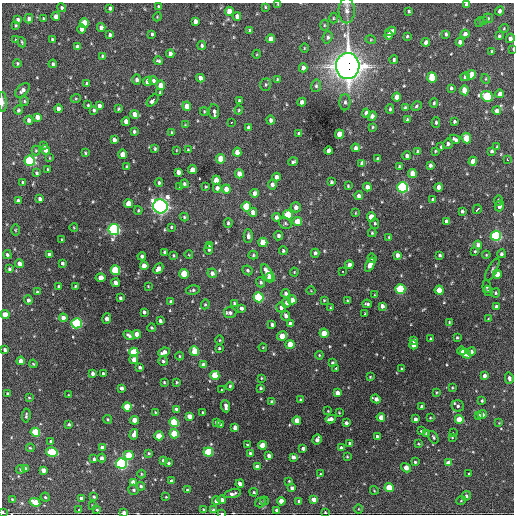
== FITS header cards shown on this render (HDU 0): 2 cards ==
NAXIS1  =                  512 / Axis length
NAXIS2  =                  512 / Axis length

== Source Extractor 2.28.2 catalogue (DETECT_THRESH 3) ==
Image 512 x 512 px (HDU 0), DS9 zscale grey, 1 PNG px = 1 image px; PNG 516 x 516 px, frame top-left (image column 1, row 512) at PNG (2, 3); each listed source drawn as its Kron ellipse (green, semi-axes under 4 px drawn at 4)
Background 1480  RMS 35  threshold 106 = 3 sigma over >= 5 px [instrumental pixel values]
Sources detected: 451; all 451 listed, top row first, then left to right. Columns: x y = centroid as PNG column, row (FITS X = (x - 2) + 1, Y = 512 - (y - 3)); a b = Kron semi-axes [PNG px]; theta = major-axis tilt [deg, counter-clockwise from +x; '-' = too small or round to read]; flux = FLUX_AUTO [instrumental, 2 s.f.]
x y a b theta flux
278 4 4 3 - 1.9e+03
466 4 3 3 - 7.1e+03
159 7 4 3 - 5.4e+03
265 7 3 2 - 2.2e+03
62 8 4 4 - 4.0e+03
110 8 4 4 - 5.9e+03
229 11 4 4 - 3.3e+04
347 11 12 8 -90 1.4e+04
409 11 3 3 - 2.8e+03
500 11 5 4 - 6.4e+03
56 16 4 4 - 1.7e+04
237 16 4 4 - 1.0e+04
157 17 4 3 - 2.0e+03
333 18 5 3 - 2.2e+03
488 18 5 5 - 2.8e+03
18 19 4 3 - 6.1e+03
29 19 4 4 - 8.8e+03
44 19 4 3 - 3.5e+03
195 21 4 4 - 9.4e+03
483 21 4 4 - 2.3e+03
480 22 5 3 - 2.2e+03
84 23 5 4 - 5.9e+04
16 25 4 3 - 2.6e+03
324 25 5 3 - 2.2e+03
101 27 4 4 - 1.1e+04
504 28 5 4 - 2.6e+03
82 29 4 4 - 1.4e+04
250 31 4 4 - 6.1e+03
390 31 6 4 33 1.1e+04
152 34 3 3 - 3.6e+03
446 34 4 3 - 4.2e+03
465 34 4 4 - 1.1e+04
110 35 4 3 - 4.4e+03
389 35 4 4 - 8.5e+03
407 36 4 3 - 2.6e+03
499 36 4 3 - 3.3e+03
328 37 6 5 - 5.9e+03
510 38 5 4 - 8.9e+03
52 39 3 3 - 3.7e+03
271 39 4 4 - 1.4e+04
16 40 4 3 - 2.2e+03
371 40 5 3 - 2.1e+03
22 42 5 3 - 2.7e+03
426 42 4 4 - 1.3e+04
460 42 4 4 - 1.1e+04
202 46 4 4 - 4.3e+03
77 47 4 4 - 1.2e+04
304 48 4 3 - 1.8e+03
513 49 3 2 - 1.7e+03
492 51 3 3 - 2.8e+03
170 54 4 4 - 8.8e+03
257 54 4 3 - 1.9e+03
102 56 4 3 - 2.7e+03
394 60 4 4 - 4.2e+03
158 61 4 3 - 3.9e+03
17 63 4 3 - 3.0e+03
53 64 4 3 - 4.7e+03
348 66 13 11 89 2.8e+06
303 68 4 4 - 9.1e+03
471 75 5 4 - 5.0e+04
432 77 5 4 - 6.5e+04
465 77 4 4 - 4.6e+03
200 78 4 4 - 1.2e+04
277 79 3 3 - 2.1e+03
486 79 5 3 - 2.1e+03
137 80 5 4 - 7.5e+03
148 81 4 4 - 2.1e+04
153 81 4 4 - 5.5e+03
87 84 3 3 - 4.4e+03
160 85 5 4 - 2.0e+04
266 85 6 5 - 4.2e+03
316 86 6 5 - 4.8e+03
451 88 4 3 - 4.0e+03
22 90 9 5 44 9.8e+03
464 90 5 4 - 2.9e+04
160 92 3 3 - 2.7e+03
500 94 4 4 - 1.2e+04
487 96 6 5 - 1.8e+05
397 97 4 4 - 2.0e+04
76 98 5 3 - 2.1e+03
153 100 7 3 46 8.6e+03
24 101 5 4 - 3.1e+03
239 101 4 3 - 3.2e+03
3 102 10 3 -87 6.2e+03
302 102 4 4 - 7.2e+03
345 102 8 5 90 6.3e+03
434 103 4 3 - 3.0e+03
88 105 3 3 - 2.3e+03
99 106 4 3 - 8.2e+03
187 106 4 4 - 2.4e+04
416 106 5 4 - 3.5e+03
405 107 4 3 - 2.6e+03
58 108 4 4 - 1.3e+04
119 109 3 3 - 2.7e+03
390 109 5 3 - 3.7e+03
18 110 4 4 - 3.7e+03
94 110 4 3 - 4.3e+03
239 110 4 4 - 2.5e+03
204 111 4 3 - 2.4e+03
214 111 7 5 -83 7.2e+03
497 111 4 4 - 1.1e+04
366 113 5 4 - 9.8e+03
135 114 4 4 - 1.9e+04
372 116 5 4 - 9.5e+03
37 117 4 4 - 1.7e+04
407 119 3 2 - 2.6e+03
29 120 4 4 - 1.0e+04
271 120 4 3 - 6.7e+03
126 122 4 4 - 1.7e+04
436 122 5 4 - 4.5e+03
454 122 3 3 - 3.8e+03
231 123 3 2 - 3.5e+03
185 125 3 2 - 1.7e+03
248 127 4 3 - 3.8e+03
373 127 4 4 - 2.7e+03
134 131 4 3 - 4.0e+03
172 132 3 3 - 2.3e+03
299 134 4 4 - 4.0e+03
339 134 5 4 - 3.2e+04
466 138 5 4 - 5.6e+04
455 139 5 3 - 6.1e+03
114 140 4 4 - 9.9e+03
448 144 5 4 - 6.0e+03
43 145 4 3 - 3.2e+03
497 146 3 3 - 1.9e+03
441 147 3 3 - 2.9e+03
356 148 4 4 - 6.2e+03
155 149 3 3 - 3.2e+03
45 150 5 4 - 1.4e+04
177 150 3 2 - 1.4e+03
188 150 3 3 - 2.2e+03
36 151 5 4 - 2.8e+03
329 151 4 4 - 1.2e+04
417 151 4 3 - 4.6e+03
435 151 3 3 - 2.1e+03
491 151 4 3 - 4.6e+03
237 152 4 4 - 1.9e+04
85 153 4 3 - 2.8e+03
123 154 4 4 - 2.9e+04
407 156 4 4 - 6.0e+03
50 158 4 2 - 1.7e+03
220 159 5 4 - 3.8e+04
378 159 4 3 - 5.6e+03
507 159 3 2 - 4.7e+03
30 161 5 5 - 2.9e+05
473 161 4 4 - 2.7e+04
293 162 5 3 - 4.7e+03
362 163 4 4 - 1.1e+04
430 165 4 3 - 6.0e+03
127 167 4 4 - 3.0e+03
399 167 4 3 - 3.8e+03
48 169 4 3 - 2.7e+03
192 170 4 4 - 2.2e+04
178 172 4 4 - 1.3e+04
36 173 4 3 - 4.4e+03
412 173 4 4 - 3.2e+04
239 174 4 4 - 2.0e+04
276 177 4 4 - 1.0e+04
216 180 4 4 - 4.2e+04
331 182 4 3 - 3.7e+03
23 183 4 3 - 5.1e+03
159 183 4 3 - 4.2e+03
184 184 4 4 - 4.1e+03
272 184 5 4 - 7.6e+03
180 186 4 3 - 3.1e+03
348 186 3 3 - 2.4e+03
206 187 4 3 - 2.1e+03
367 187 4 4 - 1.2e+04
403 187 5 5 - 4.2e+05
439 187 4 4 - 1.1e+04
217 188 4 4 - 1.0e+04
226 189 4 4 - 2.3e+04
255 193 4 4 - 1.4e+04
359 196 4 4 - 6.9e+03
40 199 4 4 - 8.5e+03
433 199 4 3 - 3.3e+03
498 200 5 4 - 4.8e+03
18 201 4 3 - 7.0e+03
128 204 4 4 - 3.7e+04
160 206 7 7 - 1.1e+06
499 206 5 4 - 9.7e+03
246 207 5 4 - 7.9e+04
296 207 5 5 - 1.1e+04
477 209 5 3 - 9.9e+03
138 210 4 3 - 2.5e+03
462 211 4 3 - 4.6e+03
253 212 4 4 - 1.2e+04
355 213 4 2 - 1.6e+03
288 215 5 5 - 1.1e+05
184 217 4 4 - 3.2e+03
276 217 4 3 - 7.6e+03
371 217 4 4 - 3.3e+04
446 221 4 3 - 7.0e+03
297 222 4 4 - 3.5e+04
228 223 5 3 - 3.6e+03
285 223 6 5 - 4.2e+03
375 223 5 4 - 3.0e+03
171 227 3 3 - 2.9e+03
74 228 4 3 - 2.0e+03
15 230 5 3 - 2.4e+03
114 230 5 5 - 5.6e+05
372 233 4 3 - 2.9e+03
248 236 7 4 -89 8.0e+03
278 236 5 4 - 5.5e+03
496 236 5 5 - 4.0e+05
389 237 4 3 - 2.1e+03
62 240 3 3 - 2.7e+03
263 242 5 4 - 4.3e+04
209 245 4 4 - 3.5e+03
478 245 4 4 - 9.7e+03
209 249 5 4 - 5.1e+03
283 251 4 4 - 4.1e+03
475 251 3 3 - 2.2e+03
165 252 4 3 - 5.8e+03
315 253 4 4 - 5.8e+03
49 254 4 3 - 8.1e+03
501 254 4 4 - 4.7e+03
7 255 4 4 - 4.4e+03
174 255 4 4 - 2.7e+03
189 255 4 3 - 1.7e+03
253 255 5 4 - 3.1e+03
397 255 4 4 - 1.1e+04
440 255 3 3 - 3.8e+03
486 255 4 3 - 2.1e+03
142 256 4 3 - 7.5e+03
372 258 5 4 - 3.7e+03
62 263 3 3 - 4.8e+03
20 264 4 4 - 1.1e+04
349 265 4 4 - 1.4e+04
370 265 7 4 65 1.7e+04
144 266 4 4 - 2.5e+04
9 269 4 4 - 4.5e+03
158 269 6 4 47 1.3e+04
492 269 12 4 62 5.9e+03
115 270 5 4 - 1.6e+05
247 270 5 4 - 3.6e+03
343 271 3 2 - 2.4e+03
294 272 4 4 - 2.0e+03
212 273 5 4 - 9.2e+03
267 273 9 5 -63 2.5e+04
184 274 5 4 - 7.8e+04
497 274 4 4 - 3.2e+04
101 278 5 4 - 2.5e+04
270 278 5 4 - 5.0e+04
261 282 5 4 - 4.7e+03
116 283 4 4 - 1.6e+04
75 286 3 2 - 2.3e+03
148 286 3 2 - 1.7e+03
59 287 3 3 - 4.9e+03
487 287 6 4 -83 3.7e+03
400 289 5 5 - 1.9e+05
193 290 7 4 13 4.4e+03
439 290 4 4 - 4.9e+04
311 291 4 3 - 1.7e+03
488 291 5 4 - 3.5e+03
37 292 4 3 - 2.9e+03
285 293 4 4 - 5.7e+03
495 293 4 4 - 3.9e+03
375 295 4 2 - 1.7e+03
259 297 5 5 - 2.0e+05
120 298 4 3 - 4.2e+03
28 300 4 4 - 6.8e+03
292 300 4 4 - 2.1e+04
324 300 4 3 - 2.2e+03
347 300 3 3 - 2.1e+03
171 302 4 4 - 7.3e+03
234 303 4 3 - 3.3e+03
286 303 5 4 - 8.0e+03
205 304 5 4 - 3.3e+03
367 304 5 3 - 4.6e+03
382 306 4 4 - 8.6e+03
281 307 5 5 - 6.6e+03
496 307 4 4 - 6.5e+03
241 308 4 3 - 6.4e+03
330 308 4 4 - 2.7e+03
144 312 4 3 - 5.6e+03
230 313 6 5 - 5.7e+03
365 314 3 2 - 2.1e+03
5 315 4 4 - 3.5e+04
286 316 5 4 - 7.3e+03
63 318 4 4 - 1.4e+04
107 318 5 4 - 1.2e+04
488 319 3 2 - 1.9e+03
160 321 4 3 - 6.4e+03
449 322 4 3 - 2.3e+03
77 323 5 5 - 3.0e+05
290 324 4 4 - 1.3e+04
272 325 4 3 - 4.6e+03
151 328 4 4 - 3.0e+03
324 333 4 4 - 3.4e+04
137 334 4 4 - 2.0e+04
129 335 5 3 - 6.6e+03
282 336 5 4 - 3.9e+04
457 338 3 2 - 2.6e+03
430 339 3 2 - 2.2e+03
219 340 5 3 - 2.3e+03
414 340 4 3 - 7.2e+03
290 344 4 4 - 3.6e+04
413 345 4 4 - 2.1e+04
263 347 4 2 - 1.6e+03
219 348 4 3 - 2.9e+03
5 350 4 3 - 5.4e+03
195 351 5 4 - 5.4e+04
461 351 4 4 - 1.6e+04
134 352 5 4 - 1.1e+05
164 352 6 4 24 1.4e+04
471 352 4 4 - 7.6e+03
466 354 6 4 -34 2.3e+04
319 355 4 4 - 2.5e+03
179 356 4 3 - 2.3e+03
134 360 4 4 - 1.8e+04
21 361 4 4 - 2.0e+04
163 361 5 5 - 4.3e+03
332 363 3 3 - 2.9e+03
33 364 4 3 - 2.7e+03
203 365 4 4 - 1.5e+04
140 367 3 3 - 4.8e+03
336 368 3 3 - 3.9e+03
402 369 3 2 - 2.6e+03
92 373 4 3 - 7.6e+03
103 374 3 3 - 4.5e+03
215 375 4 4 - 8.7e+04
484 376 4 3 - 8.7e+03
370 377 3 3 - 2.5e+03
261 378 4 2 - 1.8e+03
509 378 5 4 - 7.2e+03
164 382 3 3 - 2.5e+03
177 382 4 3 - 2.5e+03
230 386 4 3 - 2.9e+03
122 388 4 3 - 7.6e+03
261 388 4 3 - 2.9e+03
452 388 3 3 - 2.2e+03
222 390 3 2 - 1.9e+03
436 392 3 2 - 2.1e+03
7 393 3 3 - 2.8e+03
337 393 4 4 - 1.6e+04
68 395 3 2 - 1.5e+03
29 398 4 3 - 2.2e+03
376 399 5 4 - 1.2e+04
301 400 4 3 - 5.3e+03
482 401 3 3 - 3.0e+03
272 402 4 4 - 1.1e+04
226 406 6 3 -84 9.3e+03
458 406 6 5 - 5.2e+03
127 407 4 4 - 7.4e+04
422 407 4 4 - 9.9e+03
176 409 3 3 - 5.3e+03
328 411 3 2 - 1.7e+03
155 412 4 3 - 2.4e+03
203 412 4 2 - 2.0e+03
339 413 4 2 - 1.5e+03
482 414 4 4 - 1.0e+04
26 415 7 3 84 4.0e+03
189 416 4 4 - 2.0e+04
478 416 4 4 - 6.6e+03
381 417 4 4 - 1.9e+04
430 418 4 4 - 2.1e+03
108 419 4 4 - 2.7e+03
331 419 5 4 - 1.2e+04
415 419 4 3 - 7.9e+03
459 419 4 4 - 5.3e+04
134 420 4 4 - 3.1e+04
297 420 4 4 - 2.6e+04
174 422 5 4 - 1.4e+05
216 422 4 4 - 4.7e+03
346 423 3 3 - 6.1e+03
499 423 3 3 - 1.5e+03
69 424 3 3 - 3.4e+03
221 425 4 3 - 3.5e+03
235 427 4 4 - 1.4e+04
421 431 3 3 - 2.2e+03
35 432 4 4 - 1.2e+05
453 432 2 2 - 2.0e+03
426 433 3 3 - 5.5e+03
134 434 5 4 - 1.7e+04
174 434 5 4 - 8.8e+04
159 436 4 4 - 5.3e+04
377 436 3 3 - 4.0e+03
433 437 7 4 -62 4.2e+03
452 437 4 3 - 1.8e+03
317 440 5 4 - 1.4e+04
51 441 3 3 - 3.1e+03
350 443 4 3 - 5.7e+03
418 444 3 3 - 2.2e+03
247 445 3 3 - 2.8e+03
262 445 4 4 - 4.1e+04
102 447 4 4 - 1.4e+04
30 448 4 3 - 2.4e+03
303 448 4 3 - 8.1e+03
341 448 4 3 - 8.5e+03
52 452 6 4 -11 1.5e+05
208 452 5 4 - 1.5e+05
149 453 3 3 - 3.5e+03
250 453 3 3 - 4.3e+03
129 455 5 4 - 8.2e+04
269 456 4 3 - 9.4e+03
347 456 3 2 - 2.3e+03
293 457 4 4 - 1.1e+04
102 458 4 4 - 7.6e+03
94 459 4 3 - 4.6e+03
163 460 4 3 - 7.2e+03
415 462 3 3 - 3.7e+03
121 463 5 5 - 4.9e+05
168 463 4 3 - 4.5e+03
448 463 4 4 - 2.4e+04
257 467 4 4 - 1.1e+04
25 468 3 3 - 3.2e+03
406 468 5 4 - 1.9e+04
20 469 4 2 - 2.2e+03
43 470 4 4 - 1.6e+04
141 474 4 3 - 2.1e+03
320 474 3 2 - 2.1e+03
469 474 3 2 - 1.9e+03
171 481 4 4 - 5.6e+03
289 481 3 3 - 2.2e+03
133 482 4 4 - 2.1e+04
240 484 4 3 - 1.0e+04
141 486 4 4 - 4.4e+03
389 487 4 4 - 7.6e+04
292 488 4 4 - 8.6e+03
133 490 5 5 - 4.4e+03
187 490 3 3 - 3.2e+03
374 490 4 3 - 1.8e+03
254 492 4 3 - 2.9e+03
233 494 8 4 13 7.6e+03
466 496 5 4 - 4.5e+03
45 497 4 4 - 2.7e+03
94 497 3 3 - 3.6e+03
166 497 3 2 - 1.5e+03
81 498 3 3 - 7.8e+03
12 499 3 2 - 1.9e+03
314 499 4 4 - 2.0e+04
222 500 4 4 - 1.6e+04
216 501 4 4 - 1.0e+04
264 501 4 3 - 1.6e+03
281 501 4 4 - 2.4e+04
299 501 4 3 - 6.3e+03
461 501 5 3 - 1.9e+03
35 502 5 4 - 4.6e+04
260 502 5 4 - 5.9e+03
92 505 3 2 - 2.3e+03
203 509 3 3 - 2.9e+03
358 509 5 3 - 1.8e+03
79 510 4 4 - 2.1e+03
97 510 3 3 - 2.5e+03
214 510 4 4 - 1.2e+04
277 510 4 3 - 4.7e+03
3 512 3 2 - 3.4e+03
325 512 3 3 - 1.9e+03
124 513 4 3 - 1.7e+04
222 513 3 2 - 3.2e+03
At the frame edge (FLAGS 8, measured only in part): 8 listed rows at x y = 278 4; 466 4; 513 49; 3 102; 5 315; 3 512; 124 513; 222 513